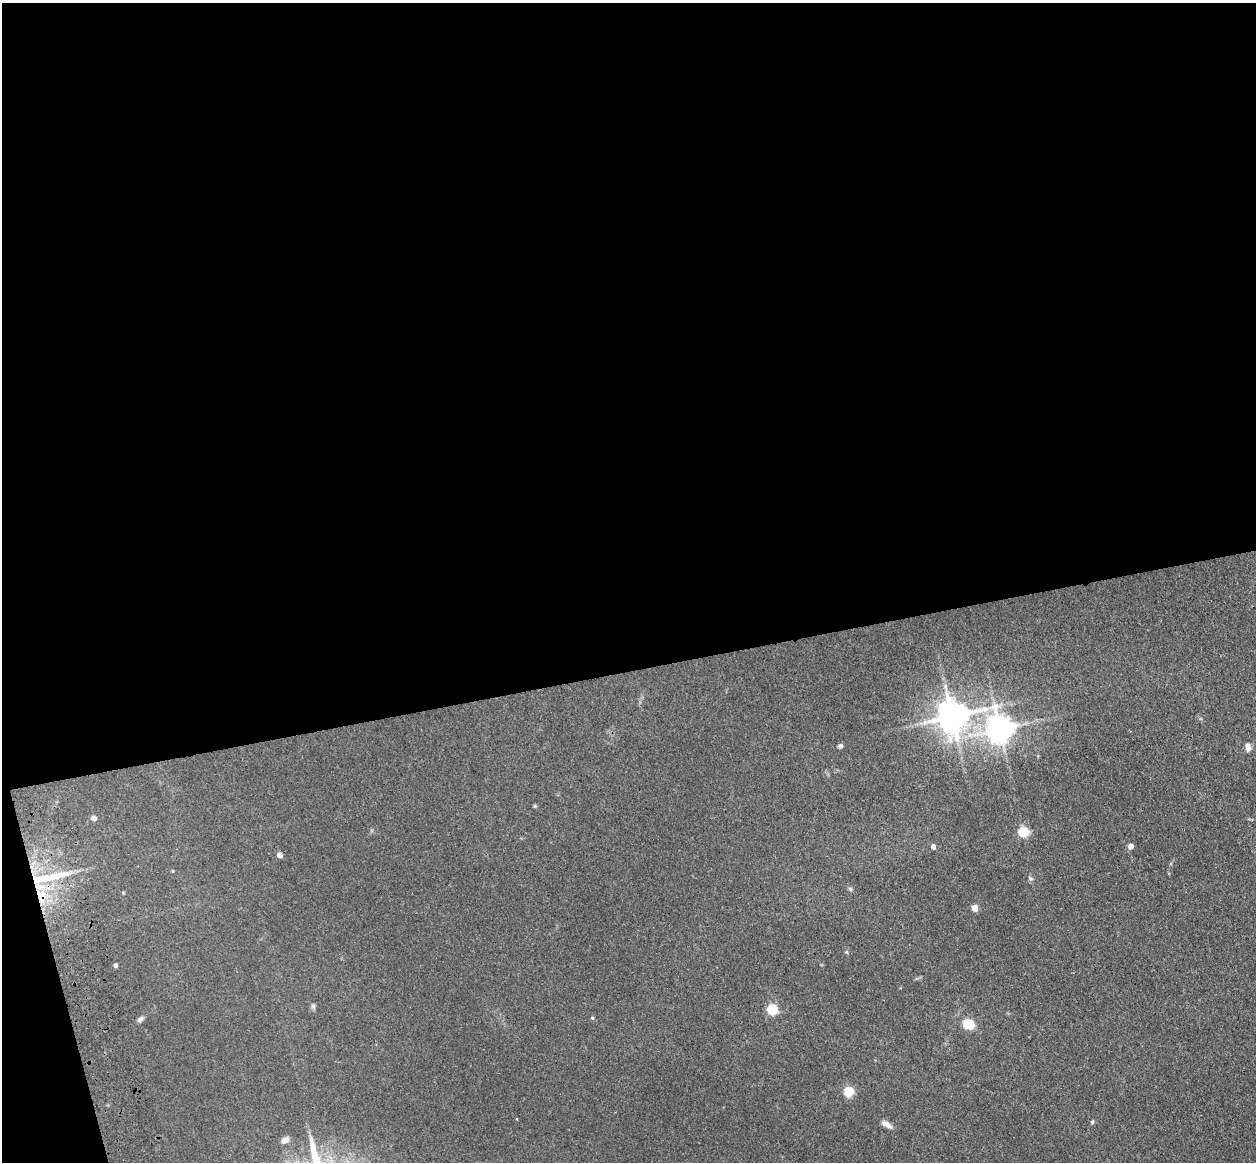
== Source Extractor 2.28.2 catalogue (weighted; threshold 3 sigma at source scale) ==
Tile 1 of 4 x 4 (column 1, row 1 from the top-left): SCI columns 115-1368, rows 3766-4925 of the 5242 x 5094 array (HDU 1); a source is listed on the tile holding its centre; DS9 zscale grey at full resolution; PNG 1258 x 1164 px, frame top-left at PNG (2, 3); no overlay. Shown black and unused: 59% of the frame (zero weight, under 3 of 4 exposures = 6% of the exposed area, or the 3 px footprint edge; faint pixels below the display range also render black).
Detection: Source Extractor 2.28.2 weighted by HDU 2 'WHT'; one run over the whole footprint, this tile lists its part. Background 0.0963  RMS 0.0067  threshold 0.0302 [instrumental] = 3 sigma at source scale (4.5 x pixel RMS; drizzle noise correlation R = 1.50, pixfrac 1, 0.05/0.05 arcsec/px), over >= 5 px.
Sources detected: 27; all 27 listed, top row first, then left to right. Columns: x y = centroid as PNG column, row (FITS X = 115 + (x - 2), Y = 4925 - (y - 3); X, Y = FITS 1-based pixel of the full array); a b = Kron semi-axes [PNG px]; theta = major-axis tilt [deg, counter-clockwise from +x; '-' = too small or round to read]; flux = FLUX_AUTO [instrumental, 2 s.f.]
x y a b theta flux
952 717 10 9 - 1400
1000 729 9 8 - 880
840 746 5 5 - 1.7
1248 747 10 6 -87 3.5
535 806 5 5 - 0.77
94 818 5 4 - 3.7
1023 832 5 5 - 53
1131 846 4 4 - 5.6
933 847 5 4 - 3.1
279 855 5 4 - 5.3
173 871 5 3 - 0.51
48 877 57 9 12 27
1030 879 8 6 -49 1.5
850 889 6 5 - 1.1
41 898 25 13 74 19
975 908 5 4 - 9
847 952 6 4 -71 0.79
116 965 4 4 - 2
313 1006 8 6 -75 1.5
772 1010 5 5 - 61
592 1018 5 4 - 0.85
140 1019 9 6 45 2
968 1024 10 8 -28 16
848 1092 5 5 - 47
1092 1122 5 4 - 0.99
886 1124 15 6 -32 3.8
285 1140 11 7 22 3.6
Overlapping masked pixels (flux is a lower limit): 2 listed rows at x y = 48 877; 41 898